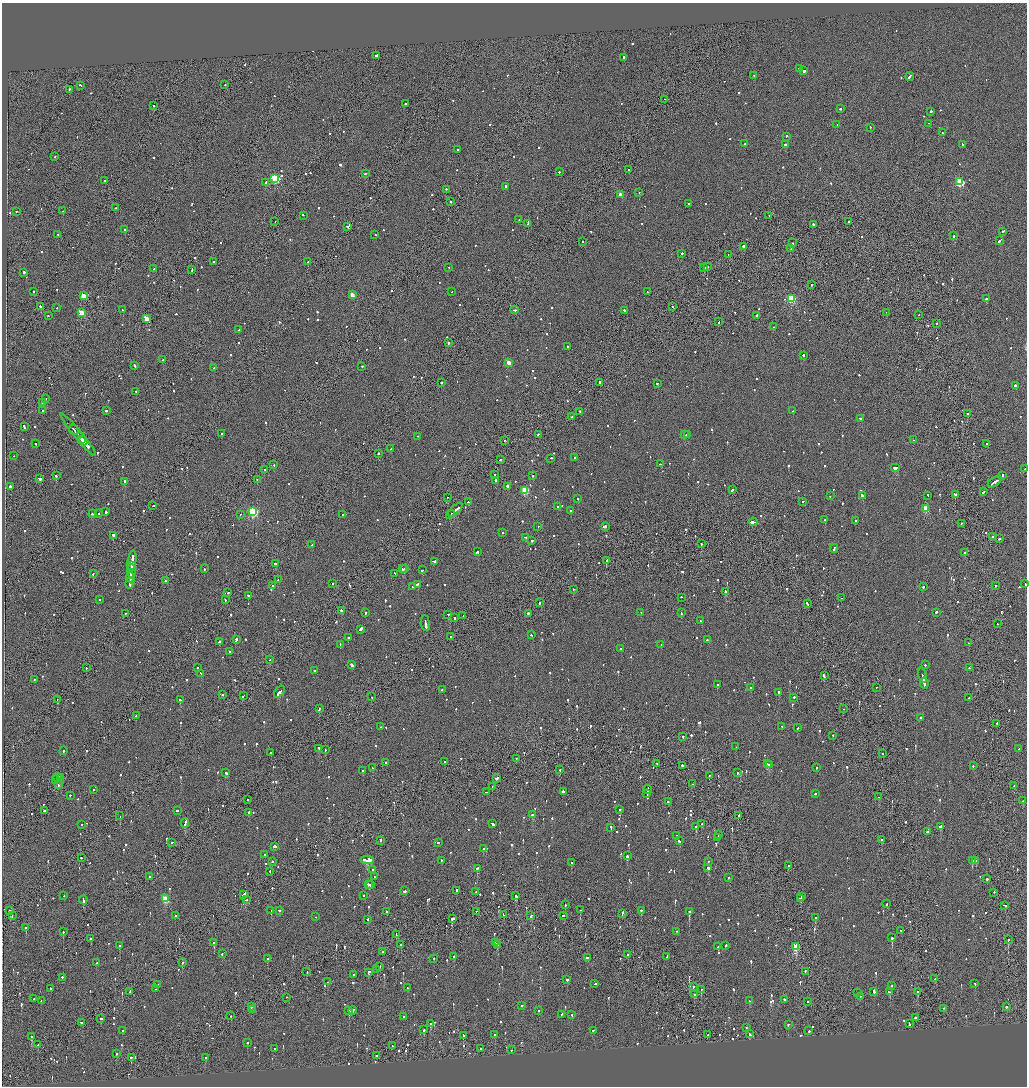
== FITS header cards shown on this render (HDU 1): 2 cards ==
NAXIS1  =                 2050
NAXIS2  =                 2168

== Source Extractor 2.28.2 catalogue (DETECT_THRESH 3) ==
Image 2050 x 2168 px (HDU 1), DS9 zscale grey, zoomed out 1/2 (1 PNG px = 2 x 2 image px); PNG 1029 x 1088 px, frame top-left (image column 2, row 2168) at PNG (2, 3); each listed source drawn as its Kron ellipse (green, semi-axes under 4 px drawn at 4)
Background -0.0684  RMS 0.063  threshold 0.189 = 3 sigma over >= 5 px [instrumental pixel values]
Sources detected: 1311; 47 cannot appear on this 1/2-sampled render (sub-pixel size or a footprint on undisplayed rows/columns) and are neither listed nor drawn; of the other 1264, the 500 brightest by FLUX_AUTO listed and drawn (764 fainter detections omitted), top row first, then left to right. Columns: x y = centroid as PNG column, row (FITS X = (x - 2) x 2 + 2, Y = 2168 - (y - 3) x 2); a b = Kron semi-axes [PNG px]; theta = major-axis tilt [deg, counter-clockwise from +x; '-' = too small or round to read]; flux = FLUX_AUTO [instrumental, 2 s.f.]
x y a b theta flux
376 56 3 2 - 1100
623 58 3 2 - 280
799 69 2 2 - 130
804 71 2 2 - 670
754 76 2 2 - 170
910 77 4 2 - 350
225 85 2 2 - 120
80 86 3 2 - 120
69 90 2 1 - 120
664 100 2 1 - 130
405 104 2 2 - 140
154 106 2 2 - 200
840 109 2 2 - 410
931 112 2 2 - 530
929 124 2 1 - 100
837 125 2 2 - 100
870 128 2 2 - 93
942 133 2 2 - 94
786 137 2 2 - 160
745 144 2 2 - 180
785 145 2 2 - 480
962 145 2 2 - 150
458 150 2 2 - 250
55 157 2 2 - 120
628 170 2 2 - 290
559 172 2 1 - 330
365 174 2 2 - 130
275 179 4 3 - 1200
105 181 2 2 - 100
960 182 3 3 - 910
266 183 2 2 - 480
505 187 2 2 - 120
446 190 2 2 - 100
639 193 2 2 - 280
620 195 3 3 - 110
451 202 2 2 - 300
689 204 2 2 - 100
115 208 2 2 - 110
63 211 2 2 - 93
16 212 2 1 - 300
303 216 2 2 - 250
769 216 2 2 - 94
519 220 2 2 - 88
275 222 2 1 - 130
849 222 2 2 - 120
528 224 4 2 - 380
813 225 2 2 - 250
348 227 3 2 - 410
125 230 2 2 - 99
1003 232 3 2 - 100
58 235 2 2 - 87
375 235 2 2 - 87
954 236 2 1 - 720
999 241 3 2 - 150
583 242 2 2 - 90
793 243 2 1 - 100
743 247 2 2 - 560
791 249 2 2 - 170
682 254 2 2 - 190
728 255 2 1 - 89
213 262 2 2 - 150
308 262 2 2 - 170
707 267 2 2 - 130
448 268 2 1 - 180
704 268 2 2 - 240
154 269 2 2 - 120
192 270 3 2 - 100
24 273 2 2 - 350
812 285 2 2 - 140
33 292 2 2 - 180
452 292 2 2 - 86
647 292 2 1 - 88
352 295 3 2 - 200
84 296 3 3 - 310
791 299 3 3 - 910
986 299 2 2 - 740
40 307 2 2 - 300
672 307 2 2 - 180
57 308 2 2 - 97
122 310 2 2 - 83
515 310 3 2 - 200
624 311 2 2 - 120
82 313 3 3 - 400
886 313 2 1 - 140
919 315 2 1 - 110
48 316 2 2 - 100
757 316 3 2 - 210
146 319 3 3 - 310
719 322 2 2 - 120
936 324 2 2 - 100
773 327 2 2 - 150
239 330 2 2 - 230
448 343 2 2 - 950
567 347 2 2 - 120
803 356 2 2 - 200
163 360 2 2 - 140
508 363 3 2 - 210
135 366 3 2 - 290
362 367 2 2 - 130
214 368 2 2 - 90
441 383 2 2 - 320
600 383 2 2 - 130
657 384 2 2 - 170
1016 386 3 2 - 770
136 392 2 2 - 350
46 399 2 2 - 92
42 403 2 2 - 91
43 411 2 2 - 190
106 411 2 2 - 200
793 411 2 2 - 150
580 412 2 1 - 250
967 414 3 2 - 210
572 417 2 2 - 90
860 419 2 2 - 83
24 427 3 2 - 400
74 430 5 1 - 1200
222 434 2 2 - 100
78 435 27 2 -50 3100
538 435 2 1 - 130
684 435 2 2 - 120
687 435 2 2 - 110
417 437 2 1 - 89
82 440 2 2 - 400
913 440 2 1 - 120
83 441 4 2 - 1100
504 441 2 2 - 94
36 444 2 2 - 140
986 444 2 2 - 110
391 449 4 2 - 180
378 454 2 2 - 210
14 456 2 1 - 150
574 458 2 2 - 120
551 459 2 2 - 110
500 460 2 2 - 150
660 464 2 2 - 120
274 465 2 2 - 130
895 468 5 2 - 430
1025 469 2 1 - 140
264 470 2 2 - 110
494 475 2 1 - 120
56 476 2 2 - 590
533 476 2 2 - 120
1003 476 2 2 - 450
39 479 3 2 - 430
257 480 2 2 - 110
496 481 3 2 - 540
125 482 3 2 - 480
994 482 8 2 32 460
10 487 2 2 - 530
507 487 3 2 - 1500
732 490 3 2 - 180
525 491 3 3 - 580
984 492 3 2 - 230
955 495 2 2 - 280
830 496 2 2 - 92
863 496 4 2 - 330
928 496 3 2 - 250
448 498 2 1 - 87
578 499 2 2 - 140
468 502 2 2 - 340
803 502 2 2 - 240
153 506 2 1 - 110
557 507 2 2 - 330
926 509 3 3 - 470
454 511 10 2 43 730
570 511 2 2 - 92
106 512 3 2 - 320
253 512 4 3 - 1700
452 513 2 1 - 140
92 514 2 2 - 240
99 514 2 2 - 160
240 515 2 1 - 130
343 515 2 2 - 230
825 520 2 2 - 120
855 521 2 2 - 95
753 522 4 2 - 890
961 524 2 1 - 430
538 527 2 2 - 130
605 527 2 2 - 200
502 533 2 2 - 93
113 536 2 2 - 470
992 537 2 2 - 110
525 538 2 2 - 190
999 539 2 2 - 110
532 541 2 2 - 420
701 544 2 2 - 210
312 545 2 1 - 92
834 549 4 2 - 260
477 552 3 2 - 230
964 553 2 2 - 450
606 561 2 1 - 370
132 562 11 2 81 880
434 562 4 2 - 370
276 564 3 2 - 180
131 566 4 2 - 340
205 569 2 1 - 330
402 569 2 2 - 550
404 569 2 2 - 110
422 570 3 2 - 140
131 571 7 2 85 480
93 574 2 1 - 120
395 574 3 2 - 160
130 578 5 2 - 540
278 580 2 2 - 220
165 581 2 1 - 210
130 584 5 2 - 440
333 584 2 2 - 150
1025 584 3 2 - 120
417 585 3 2 - 110
273 586 2 2 - 180
995 586 2 2 - 130
413 587 2 2 - 170
923 587 2 2 - 410
573 590 2 2 - 130
725 592 3 2 - 410
228 593 2 2 - 110
248 596 2 2 - 110
682 598 2 1 - 140
841 598 2 1 - 96
99 600 2 2 - 120
225 600 2 2 - 100
539 603 2 2 - 160
807 604 4 2 - 240
342 611 3 2 - 290
365 613 2 2 - 500
641 613 2 1 - 92
681 613 2 2 - 160
936 613 2 2 - 170
125 614 2 2 - 130
528 614 2 2 - 180
448 615 2 2 - 160
463 616 2 2 - 94
454 618 2 2 - 550
701 621 2 2 - 110
425 624 8 2 -84 910
997 624 2 2 - 88
360 630 3 2 - 620
531 635 2 2 - 100
451 637 2 2 - 89
348 638 2 2 - 110
236 640 3 2 - 360
707 640 2 2 - 140
219 642 2 2 - 120
969 643 2 2 - 97
340 645 2 2 - 100
661 645 2 1 - 210
621 649 2 2 - 100
230 652 2 2 - 120
270 660 2 1 - 83
352 665 3 2 - 540
925 665 2 2 - 120
86 668 2 1 - 110
197 668 2 2 - 120
969 668 2 1 - 89
314 671 2 2 - 260
201 674 3 2 - 290
824 676 3 2 - 210
922 676 8 2 -78 600
34 680 2 2 - 92
924 684 5 2 - 470
718 685 2 2 - 290
751 688 2 2 - 130
876 688 2 1 - 120
442 690 2 2 - 110
279 692 7 2 50 480
779 693 2 2 - 720
223 695 2 2 - 130
243 696 2 1 - 94
372 697 2 2 - 220
794 698 2 2 - 690
969 698 2 1 - 91
57 700 2 2 - 91
180 700 2 2 - 840
319 709 3 2 - 140
844 709 2 1 - 89
136 716 2 2 - 110
921 718 2 2 - 370
997 724 2 2 - 110
381 727 2 2 - 100
782 727 2 2 - 85
798 728 2 2 - 140
833 736 2 2 - 89
683 737 2 2 - 180
736 747 2 2 - 110
319 749 2 2 - 200
1018 749 2 2 - 140
325 750 2 2 - 140
63 751 2 2 - 350
271 753 2 2 - 90
882 754 2 2 - 110
516 759 2 1 - 160
445 762 2 2 - 340
386 763 2 2 - 160
656 764 2 2 - 160
767 764 2 2 - 170
769 765 3 2 - 180
682 766 3 2 - 230
973 766 2 2 - 90
373 768 3 2 - 120
816 768 2 2 - 98
560 770 2 2 - 120
362 771 2 2 - 100
226 773 3 2 - 150
737 773 2 1 - 170
709 776 2 1 - 250
58 778 2 2 - 140
60 778 3 2 - 85
497 779 3 2 - 370
56 780 2 2 - 160
692 784 2 2 - 86
58 785 2 1 - 120
1014 786 2 2 - 83
492 787 3 1 - 190
93 790 2 2 - 170
648 790 4 2 - 270
487 792 3 2 - 150
563 792 2 2 - 680
647 794 4 2 - 300
815 794 2 2 - 190
70 796 2 2 - 240
878 797 2 1 - 180
248 800 2 2 - 83
1023 801 2 2 - 86
668 802 2 2 - 100
620 810 2 2 - 350
44 811 2 1 - 330
178 811 2 1 - 270
249 813 2 2 - 230
532 815 2 2 - 190
120 816 2 1 - 130
738 816 2 1 - 560
185 823 4 2 - 370
492 824 3 2 - 260
702 824 2 2 - 250
82 825 2 1 - 95
696 827 2 2 - 310
940 827 2 2 - 440
611 828 2 2 - 360
927 832 2 2 - 610
719 835 3 2 - 260
676 836 2 1 - 84
717 838 2 1 - 91
882 840 2 2 - 190
381 841 3 2 - 210
679 841 3 2 - 240
172 843 2 2 - 92
438 843 2 2 - 150
275 847 3 2 - 770
483 849 2 2 - 170
265 855 2 2 - 88
627 856 2 2 - 320
81 858 2 1 - 130
367 860 6 2 1 1000
441 861 2 2 - 84
972 861 2 2 - 320
976 861 2 2 - 84
272 862 2 2 - 180
708 862 2 1 - 97
571 863 2 2 - 260
788 866 2 2 - 390
708 868 2 2 - 670
477 869 2 2 - 170
373 870 2 2 - 190
270 872 2 1 - 290
149 877 2 1 - 230
375 877 2 2 - 140
728 878 2 2 - 210
987 879 2 2 - 260
368 884 2 2 - 140
370 885 3 2 - 140
404 891 3 2 - 120
456 891 2 2 - 95
476 892 2 2 - 130
994 893 2 2 - 110
243 895 4 2 - 280
64 896 2 2 - 97
363 896 2 2 - 85
516 896 4 2 - 260
801 897 2 2 - 270
165 899 3 3 - 590
801 899 2 2 - 190
83 900 4 2 - 210
246 900 2 2 - 100
887 904 3 2 - 120
565 905 2 1 - 130
1005 906 4 2 - 250
580 910 2 2 - 260
10 911 2 2 - 100
271 911 2 1 - 170
279 911 2 2 - 97
641 911 2 2 - 200
387 912 2 2 - 90
476 912 2 1 - 88
689 912 2 2 - 1200
622 914 3 2 - 270
503 915 2 1 - 94
12 916 2 1 - 130
175 916 2 2 - 220
531 916 3 2 - 140
563 916 2 2 - 180
315 917 2 2 - 93
815 918 2 2 - 200
452 919 2 2 - 740
368 920 2 2 - 100
26 928 2 2 - 110
900 931 2 1 - 130
63 932 2 1 - 330
676 932 2 2 - 100
396 935 3 1 - 150
892 938 3 2 - 310
91 939 2 2 - 150
1008 940 2 2 - 810
214 943 2 2 - 340
496 943 3 2 - 160
401 945 2 2 - 510
497 945 2 2 - 130
120 946 2 2 - 320
726 946 2 2 - 270
718 947 2 2 - 110
796 947 3 3 - 610
383 952 2 2 - 120
222 954 2 2 - 150
628 955 2 1 - 360
454 957 2 2 - 190
667 957 3 2 - 1000
587 958 2 2 - 510
267 959 3 2 - 120
434 959 2 2 - 150
96 963 2 2 - 110
183 963 2 2 - 910
380 967 2 2 - 130
376 970 2 2 - 230
307 972 2 1 - 120
805 972 3 1 - 130
368 973 3 2 - 420
353 975 2 1 - 110
62 978 3 2 - 150
935 979 2 1 - 190
567 980 2 2 - 560
327 982 2 2 - 330
595 984 2 2 - 280
975 984 2 2 - 98
158 985 2 1 - 91
891 986 2 2 - 100
693 987 2 2 - 200
407 988 2 2 - 110
50 989 2 2 - 92
155 989 2 2 - 100
701 990 2 2 - 110
130 992 2 1 - 91
874 992 3 2 - 710
889 992 4 2 - 240
918 992 2 2 - 220
857 993 2 1 - 96
695 995 2 2 - 680
860 997 2 2 - 93
286 998 2 1 - 140
34 999 2 2 - 120
784 1000 2 2 - 420
41 1001 3 2 - 180
749 1001 2 2 - 200
807 1002 2 2 - 85
521 1006 2 2 - 240
252 1007 2 2 - 440
1006 1007 2 2 - 430
943 1009 2 2 - 130
253 1010 2 1 - 130
349 1011 2 2 - 290
353 1011 4 2 - 250
538 1011 2 2 - 110
562 1015 2 1 - 130
572 1015 2 2 - 150
231 1016 2 2 - 95
403 1017 2 2 - 140
915 1018 2 2 - 170
101 1019 2 2 - 83
81 1023 4 2 - 210
430 1024 2 2 - 370
909 1024 4 2 - 310
788 1025 2 2 - 230
746 1028 2 1 - 260
424 1030 2 2 - 340
122 1031 2 2 - 110
593 1031 3 2 - 150
809 1031 2 2 - 170
749 1034 3 2 - 340
495 1035 2 2 - 130
708 1035 2 2 - 95
463 1036 2 2 - 210
32 1037 2 2 - 660
247 1043 2 2 - 120
38 1045 2 2 - 130
392 1046 2 1 - 90
274 1049 2 1 - 110
480 1049 2 2 - 86
511 1050 2 2 - 86
116 1054 2 2 - 110
377 1056 2 2 - 200
131 1058 2 2 - 350
205 1058 2 2 - 89
At the frame edge (FLAGS 8, measured only in part): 2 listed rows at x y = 1025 469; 1025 584
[764 fainter detections neither listed nor drawn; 47 sub-pixel or undisplayed-footprint detections neither listed nor drawn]